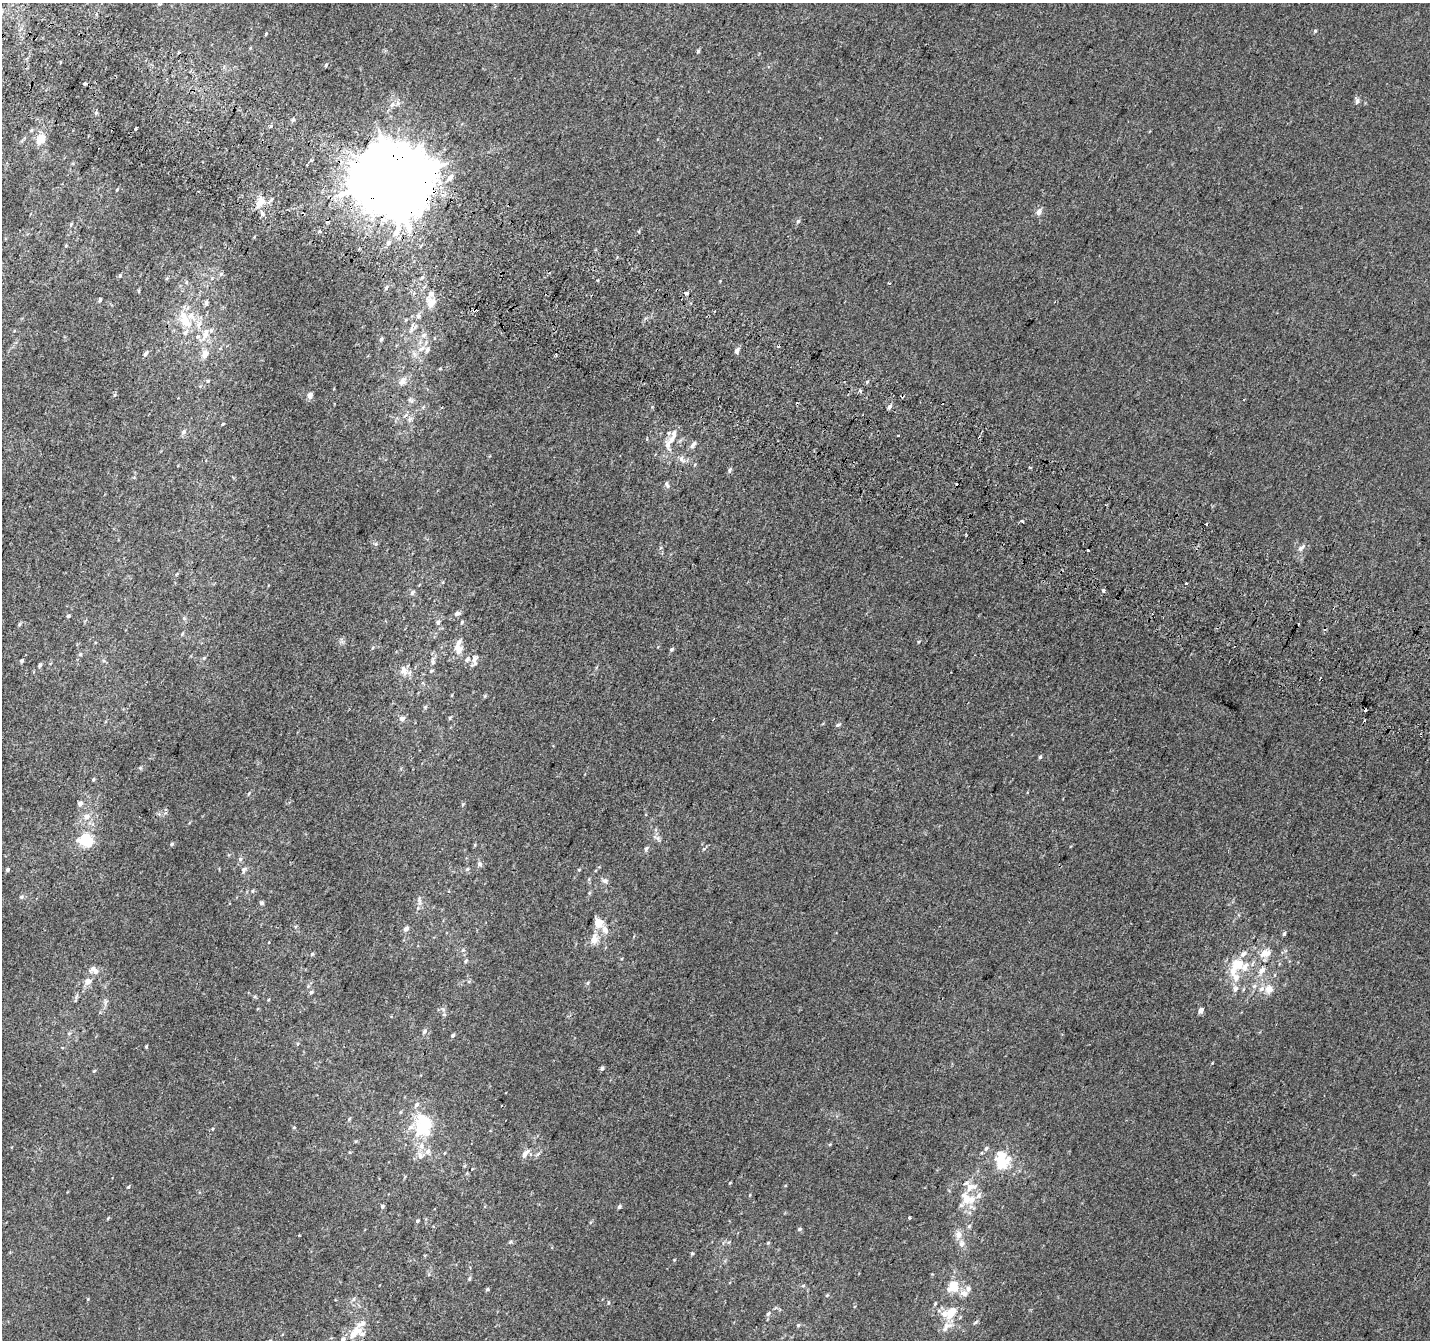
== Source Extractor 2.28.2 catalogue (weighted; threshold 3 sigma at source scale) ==
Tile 11 of 4 x 4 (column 3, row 3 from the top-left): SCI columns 2883-4310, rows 1645-2982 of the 5758 x 5899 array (HDU 1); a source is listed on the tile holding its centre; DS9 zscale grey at full resolution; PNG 1432 x 1342 px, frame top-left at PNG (2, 3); no overlay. Shown black and unused: <1% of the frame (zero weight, under 2 of 3 exposures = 2% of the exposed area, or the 3 px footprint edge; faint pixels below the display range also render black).
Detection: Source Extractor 2.28.2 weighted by HDU 2 'WHT'; one run over the whole footprint, this tile lists its part. Background 0.00146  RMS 0.0073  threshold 0.0329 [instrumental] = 3 sigma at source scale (4.5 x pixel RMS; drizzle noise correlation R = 1.50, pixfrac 1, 0.0396/0.0396 arcsec/px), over >= 5 px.
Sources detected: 218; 15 cosmic-ray / hot-pixel residue — not listed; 27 inside a brighter listed object's ellipse — not listed separately; the other 176 listed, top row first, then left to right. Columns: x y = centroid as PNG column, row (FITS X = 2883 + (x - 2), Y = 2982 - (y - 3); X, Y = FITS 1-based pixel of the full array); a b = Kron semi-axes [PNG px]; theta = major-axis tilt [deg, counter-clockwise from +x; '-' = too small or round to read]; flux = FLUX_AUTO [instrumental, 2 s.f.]
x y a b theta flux
1315 31 5 5 - 0.93
266 33 4 4 - 0.62
698 51 6 4 47 0.91
326 65 5 4 - 0.93
84 84 3 3 - 5.1
1357 101 8 6 82 2.3
392 104 8 6 40 3.1
136 129 3 3 - 2.1
31 130 5 4 - 0.86
40 139 13 9 56 9.5
311 160 3 3 - 2.2
450 178 7 6 - 4.8
393 179 23 21 20 8800
117 190 4 3 - 0.61
260 202 13 9 63 8.7
1039 212 6 5 - 4.4
263 214 6 5 - 1.4
798 221 6 5 - 1.2
71 224 5 4 - 0.82
320 231 4 4 - 0.89
397 231 20 8 62 8.2
639 231 4 3 - 0.81
66 246 5 3 - 0.68
221 274 6 5 - 1.2
120 275 5 4 - 0.92
597 280 3 2 - 1.6
186 282 6 4 -73 0.96
889 283 3 2 - 1.5
386 288 6 4 70 1.3
686 293 4 3 - 4.2
100 300 5 4 - 1.1
206 303 7 5 81 1.8
431 303 10 8 59 7.5
418 316 7 5 23 1.7
185 321 20 13 -50 16
411 330 7 4 71 1.5
205 334 21 10 72 10
424 335 8 7 - 2.6
381 339 5 4 - 1.2
421 349 12 6 34 4
737 350 8 5 59 2.3
145 354 7 5 50 1.8
205 354 8 6 69 7
208 381 6 4 -90 0.95
402 381 14 8 45 4.5
860 390 4 3 - 1.6
114 395 6 3 69 0.82
310 395 8 6 71 2.5
411 400 10 5 -27 1.8
889 407 6 5 - 2.1
405 415 8 3 44 1.3
410 419 10 5 63 2.2
223 424 3 3 - 2.9
184 432 7 6 - 2.2
672 439 24 9 76 9.3
693 444 10 6 49 2.5
682 459 12 7 -48 3.5
730 470 7 4 55 1.4
667 485 9 5 -73 1.7
1022 521 4 3 - 5.7
376 544 6 4 89 1.1
1301 548 12 6 43 2.8
1087 550 3 3 - 8.1
1187 584 3 3 - 2.2
1103 591 3 3 - 3.5
412 593 8 5 45 1.7
457 613 8 6 20 2.3
68 616 5 3 - 1
184 618 5 5 - 1.1
438 622 7 6 - 2
462 622 5 4 - 0.9
19 625 7 4 59 0.99
182 634 5 4 - 0.81
458 649 14 11 -57 7
672 649 5 4 - 1.2
80 654 6 5 - 1.1
204 658 5 4 - 0.82
474 659 11 7 60 3.6
22 661 4 4 - 1.5
104 661 6 4 -19 0.95
433 661 14 6 -87 3.1
40 665 6 4 63 1.4
404 672 19 9 -10 6.1
452 695 5 3 - 0.59
485 696 6 4 88 0.82
425 707 5 4 - 1
402 718 6 5 - 3.1
450 718 5 4 - 0.9
838 725 8 4 24 1.2
1040 757 5 5 - 0.97
140 768 6 4 44 0.93
93 779 5 4 - 0.97
249 793 5 3 - 0.65
80 803 6 6 - 2.3
86 817 10 9 - 4.8
658 839 11 6 -47 2.3
86 840 14 11 -26 25
172 844 5 4 - 1
475 845 5 4 - 0.69
646 848 6 5 - 1.6
240 859 6 6 - 1.7
480 864 7 6 - 2.2
7 869 5 4 - 1.2
467 869 6 5 - 1.2
244 870 9 6 58 2.1
605 881 8 6 9 2.2
252 891 5 4 - 0.97
21 897 6 5 - 1.2
419 901 14 4 -84 2.5
262 903 5 5 - 1.3
598 923 11 9 -71 8.1
406 928 6 5 - 3
1284 934 5 4 - 1.2
594 940 13 8 75 7.7
1263 953 15 7 62 5.5
312 954 5 4 - 0.87
466 961 6 4 47 1.2
1237 965 21 16 39 17
1262 970 12 7 46 4.1
95 971 9 7 -86 3
88 981 7 6 - 4.9
588 983 6 4 70 0.87
1254 986 6 5 - 1.6
1235 989 9 7 75 3
1269 989 11 10 - 6.2
311 992 6 5 - 1.3
255 997 5 3 - 0.89
106 1002 10 5 64 2
443 1009 7 4 -20 1.3
1201 1010 4 4 - 5.2
424 1031 7 5 42 1.6
69 1033 6 3 19 0.87
453 1035 5 4 - 1.3
146 1046 4 3 - 0.75
602 1068 5 4 - 1.4
94 1071 4 4 - 0.63
416 1105 7 5 51 2.3
349 1119 7 3 54 0.93
423 1126 23 17 76 46
294 1127 5 3 - 0.7
212 1129 4 3 - 0.55
986 1148 7 5 50 1.4
428 1151 9 7 58 3.5
525 1154 12 6 51 4.4
538 1154 7 4 20 1.1
420 1155 11 7 -62 4.1
1001 1161 23 14 -82 21
128 1187 4 4 - 0.76
979 1195 11 7 59 3.1
966 1199 22 12 -67 13
382 1206 5 5 - 1.3
619 1207 4 4 - 1.6
108 1218 5 3 - 0.62
909 1218 3 3 - 1.6
417 1221 5 4 - 0.96
969 1226 6 5 - 1.2
799 1229 5 4 - 1.3
958 1235 10 8 81 4.5
510 1242 5 3 - 0.84
962 1244 11 8 88 3.8
692 1253 4 4 - 0.9
469 1278 7 4 70 1
803 1286 6 4 2 0.97
953 1286 15 13 53 13
487 1289 5 4 - 1
968 1289 8 7 - 2.7
827 1295 5 4 - 0.72
88 1299 5 3 - 0.64
354 1299 6 4 89 1.3
608 1303 5 3 - 0.68
935 1304 5 4 - 0.88
951 1312 17 10 58 12
768 1314 7 5 52 1.9
798 1325 5 4 - 0.94
945 1329 8 6 55 2.3
355 1332 23 12 41 12
Overlapping masked pixels (flux is a lower limit): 1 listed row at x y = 393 179
Isophote crosses this tile's border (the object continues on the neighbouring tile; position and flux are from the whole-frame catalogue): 1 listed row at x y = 355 1332
Unlisted compact peaks at least as high as the median listed source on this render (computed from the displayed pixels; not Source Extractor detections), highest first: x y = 463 804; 918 642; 674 1260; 768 1243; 730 1183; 867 382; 704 849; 1212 1063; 652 407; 96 113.